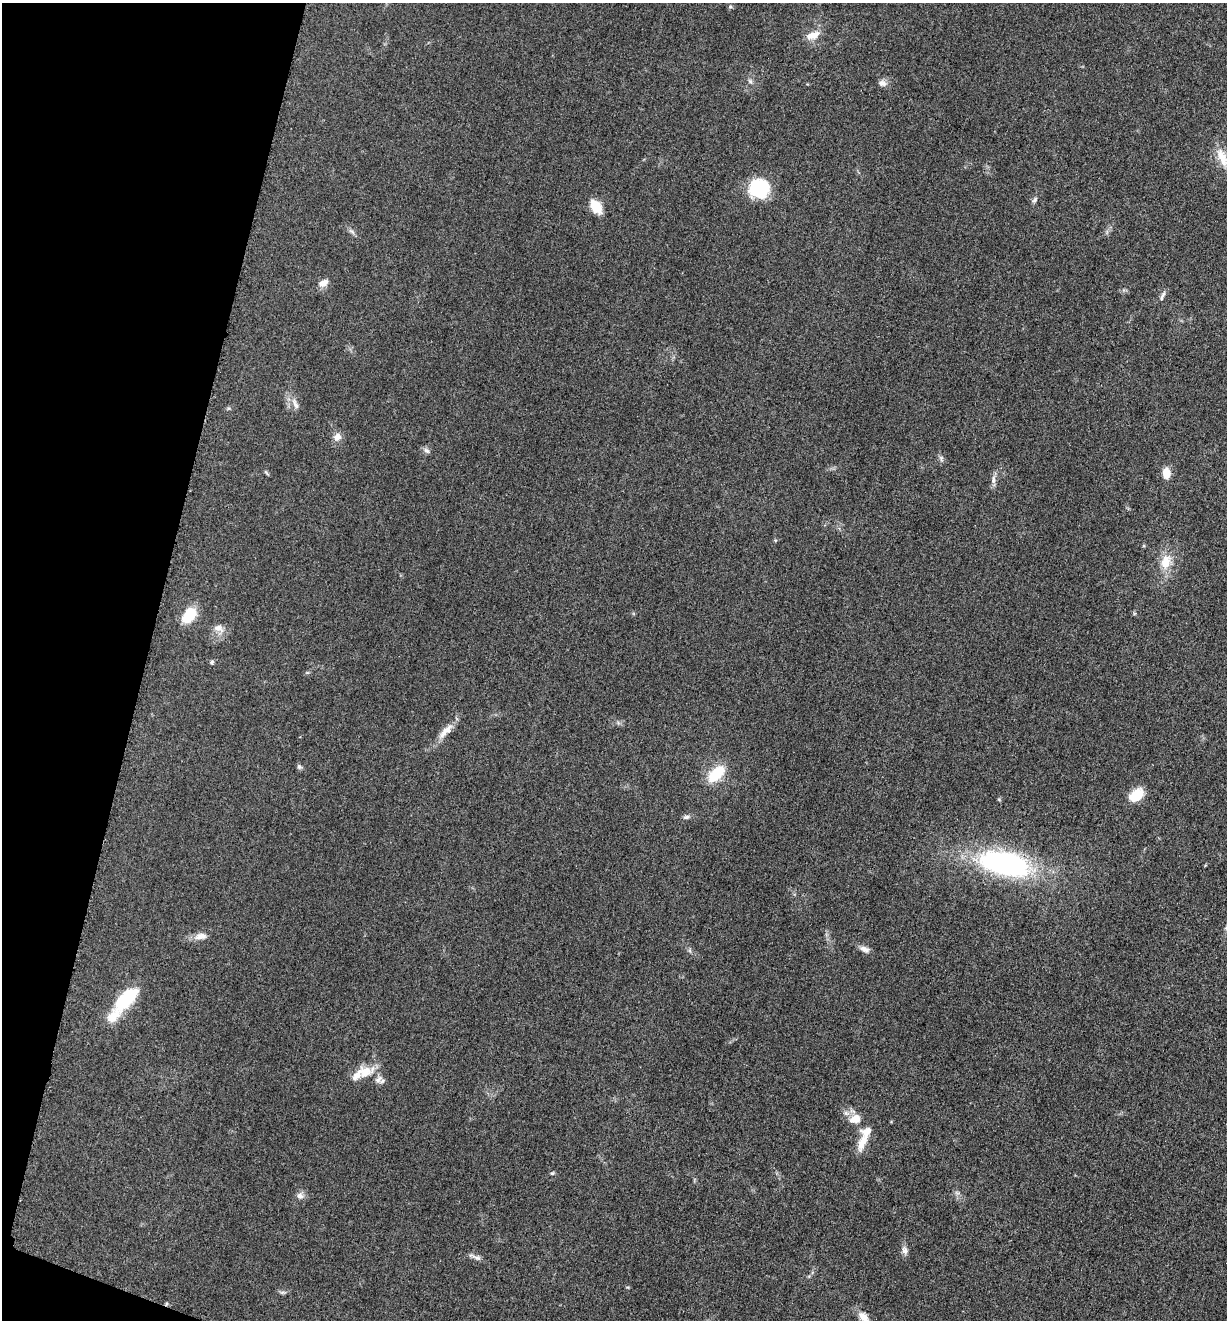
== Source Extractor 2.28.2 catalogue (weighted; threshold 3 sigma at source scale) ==
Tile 9 of 4 x 4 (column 1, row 3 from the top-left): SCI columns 263-1487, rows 1330-2647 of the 5302 x 5291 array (HDU 1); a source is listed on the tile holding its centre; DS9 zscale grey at full resolution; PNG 1229 x 1322 px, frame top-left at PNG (2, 3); no overlay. Shown black and unused: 12% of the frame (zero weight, under 3 of 5 exposures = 1% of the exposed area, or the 3 px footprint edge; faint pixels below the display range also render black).
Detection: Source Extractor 2.28.2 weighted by HDU 2 'WHT'; one run over the whole footprint, this tile lists its part. Background 0.0509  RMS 0.0058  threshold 0.0263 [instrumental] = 3 sigma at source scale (4.5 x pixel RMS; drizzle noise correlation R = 1.50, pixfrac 1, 0.05/0.05 arcsec/px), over >= 5 px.
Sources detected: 47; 1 inside a brighter object's white glare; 1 cosmic-ray / hot-pixel residue — not listed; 3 inside a brighter listed object's ellipse — not listed separately; the other 42 listed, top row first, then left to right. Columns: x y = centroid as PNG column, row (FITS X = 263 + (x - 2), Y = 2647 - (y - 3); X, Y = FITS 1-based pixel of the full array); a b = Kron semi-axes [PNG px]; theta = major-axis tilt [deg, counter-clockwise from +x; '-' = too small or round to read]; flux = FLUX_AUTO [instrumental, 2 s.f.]
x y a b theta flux
730 7 6 5 - 0.92
813 35 19 9 20 6.2
750 81 7 6 - 1.5
882 83 11 8 -16 2.6
1222 157 29 12 -66 10
759 188 22 20 11 30
1035 200 9 5 53 1.4
596 206 16 10 -59 11
351 231 11 4 -40 1.7
323 283 14 8 25 3.9
1162 296 14 5 62 2
295 404 18 7 -63 3.9
337 437 10 9 - 4.1
426 451 9 7 -43 1.8
941 458 9 6 -72 1.6
266 472 9 3 -50 0.89
1166 473 13 8 90 6.5
993 479 14 6 86 2.7
1166 562 18 12 77 11
189 615 17 11 51 18
219 628 16 10 -19 4.6
212 662 6 6 - 1.1
447 730 17 11 55 5.7
299 767 8 6 -45 1.3
716 773 23 12 45 18
1136 795 16 10 40 14
686 817 9 5 15 1.6
1005 864 60 27 -13 110
201 936 17 9 6 4.7
865 949 13 7 -20 3.2
690 950 6 4 72 0.92
125 1000 22 17 15 19
113 1017 47 16 51 16
365 1071 25 16 13 12
855 1119 16 11 27 7.1
863 1141 26 10 67 8.9
552 1173 6 4 20 0.79
300 1196 10 9 - 2.9
905 1251 12 8 -76 2.8
475 1257 21 5 -18 2.5
282 1292 8 4 0 1.2
864 1317 18 10 -45 6.1
Isophote crosses this tile's border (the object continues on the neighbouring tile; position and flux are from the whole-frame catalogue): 2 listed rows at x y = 1222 157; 864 1317